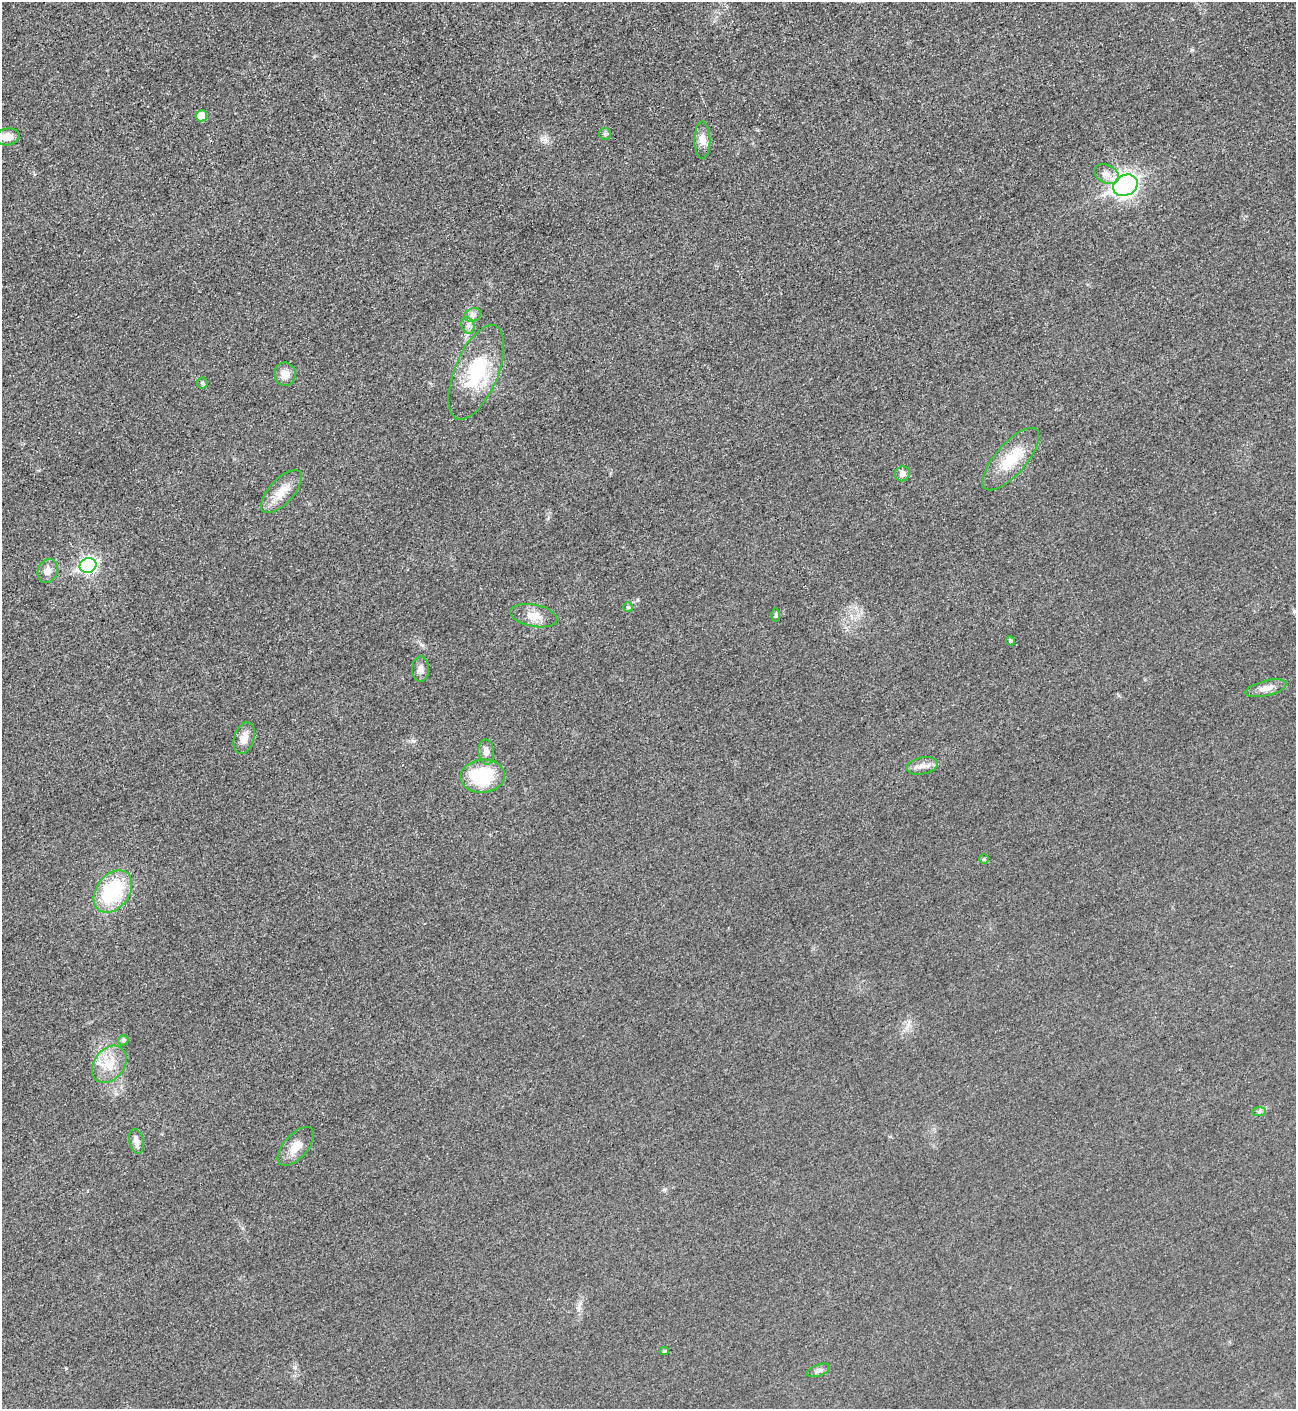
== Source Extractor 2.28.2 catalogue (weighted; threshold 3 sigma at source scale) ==
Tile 11 of 4 x 4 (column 3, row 3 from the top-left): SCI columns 2888-4181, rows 1420-2826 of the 5642 x 5652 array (HDU 1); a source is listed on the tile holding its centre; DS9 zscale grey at full resolution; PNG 1298 x 1411 px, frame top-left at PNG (2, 2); each listed source drawn as its Kron ellipse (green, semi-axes under 4 px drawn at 4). Shown black and unused: <1% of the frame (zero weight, under 3 of 5 exposures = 1% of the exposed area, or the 3 px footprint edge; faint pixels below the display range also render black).
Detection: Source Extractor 2.28.2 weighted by HDU 2 'WHT'; one run over the whole footprint, this tile lists its part. Background 0.0193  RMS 0.0051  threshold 0.0227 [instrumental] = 3 sigma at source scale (4.5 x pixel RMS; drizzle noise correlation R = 1.50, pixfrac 1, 0.05/0.05 arcsec/px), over >= 5 px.
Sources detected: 35; all 35 listed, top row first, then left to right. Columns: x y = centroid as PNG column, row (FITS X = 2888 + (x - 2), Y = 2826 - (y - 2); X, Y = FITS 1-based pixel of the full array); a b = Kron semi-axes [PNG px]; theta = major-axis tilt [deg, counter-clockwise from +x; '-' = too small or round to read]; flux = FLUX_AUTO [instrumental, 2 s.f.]
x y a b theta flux
201 116 6 5 - 6.7
605 134 6 6 - 1
8 137 12 8 10 5.1
702 140 18 8 90 4.3
1107 174 13 9 -26 3.6
1125 185 13 10 26 230
473 315 8 6 20 2
468 325 8 6 -70 1.9
476 372 50 22 68 33
285 374 11 10 - 5
202 383 5 5 - 0.81
1011 459 39 15 49 17
902 474 8 7 - 2.5
281 492 27 12 48 8.8
88 565 8 7 - 120
47 571 12 9 68 3.3
628 607 5 5 - 0.69
776 615 7 4 -90 0.83
534 616 24 11 -11 6.7
1010 641 5 4 - 0.71
420 669 12 8 88 2.7
1266 688 21 7 13 4.4
244 738 16 10 73 4.8
486 752 12 8 -81 2.7
922 766 16 8 12 3.9
482 776 22 16 5 29
984 859 5 5 - 0.77
113 891 23 16 53 39
123 1040 5 5 - 1.2
109 1064 20 15 52 10
1259 1112 7 4 1 1.1
136 1141 12 7 -77 2.9
296 1146 24 12 48 6.6
664 1351 4 4 - 0.66
819 1370 12 5 20 1.7
Unlisted compact peaks at least as high as the median listed source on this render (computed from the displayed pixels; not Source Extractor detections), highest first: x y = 413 741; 545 140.